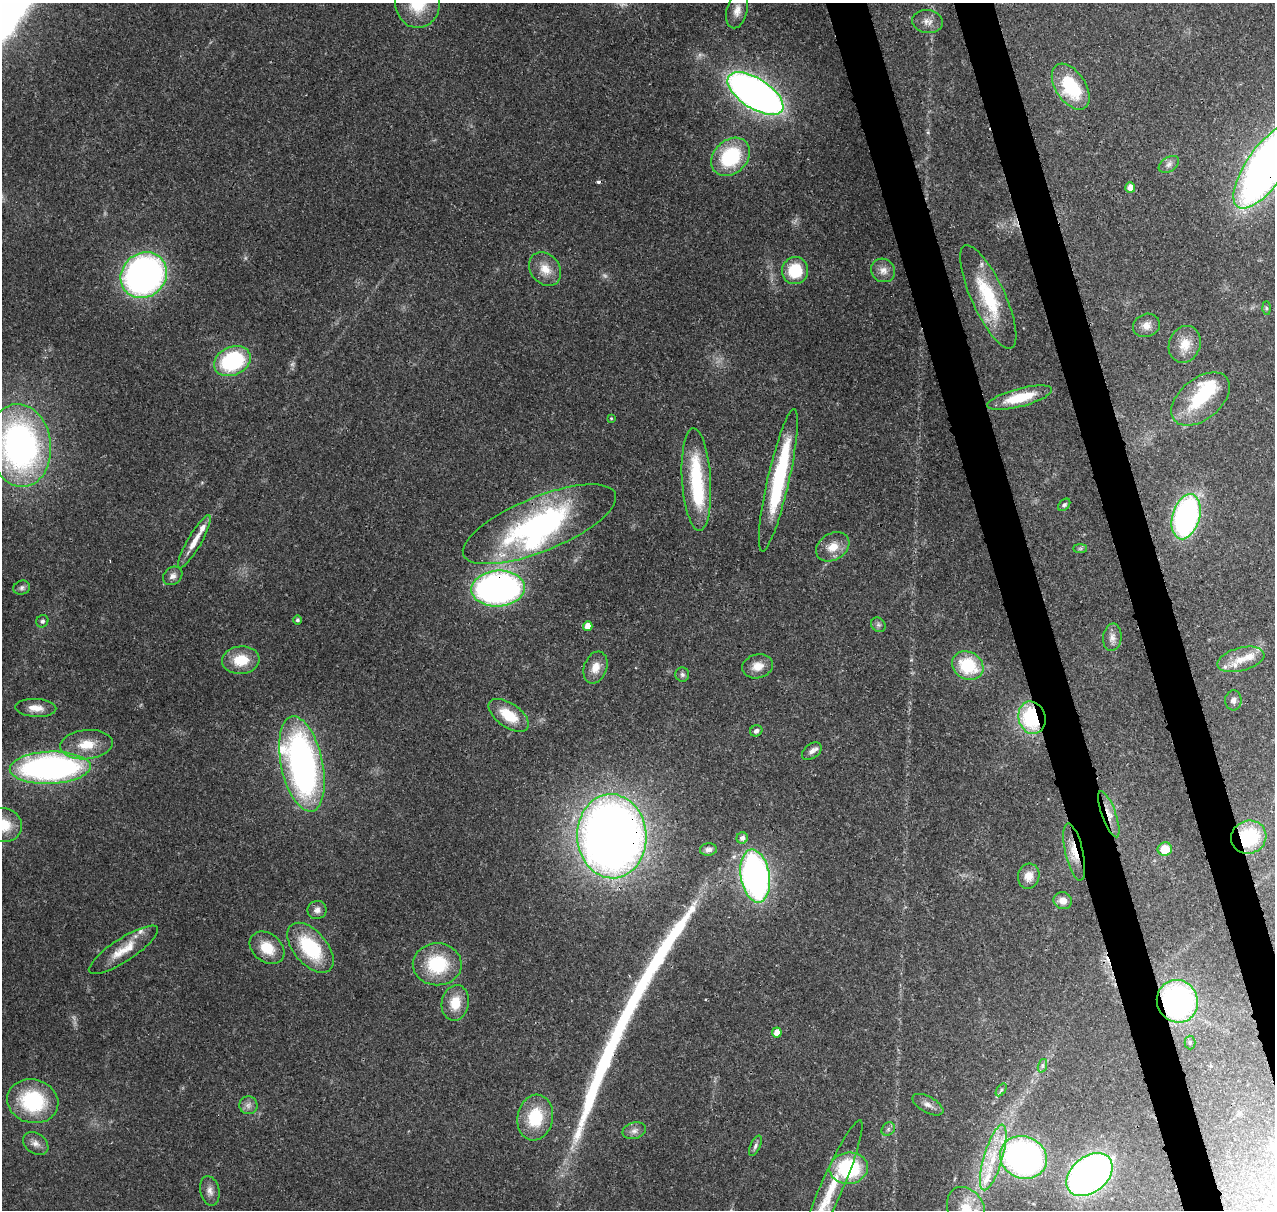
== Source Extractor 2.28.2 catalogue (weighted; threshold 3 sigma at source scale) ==
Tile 6 of 4 x 4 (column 2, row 2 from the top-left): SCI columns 1389-2661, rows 2545-3752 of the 5323 x 5039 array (HDU 1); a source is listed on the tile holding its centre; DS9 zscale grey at full resolution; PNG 1277 x 1212 px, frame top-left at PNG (2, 3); each listed source drawn as its Kron ellipse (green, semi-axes under 4 px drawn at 4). Shown black and unused: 6% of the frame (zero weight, under 3 of 4 exposures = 8% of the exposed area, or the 3 px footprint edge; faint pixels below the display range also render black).
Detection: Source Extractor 2.28.2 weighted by HDU 2 'WHT'; one run over the whole footprint, this tile lists its part. Background 0.0758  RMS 0.0035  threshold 0.0156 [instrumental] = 3 sigma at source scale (4.5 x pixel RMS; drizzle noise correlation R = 1.50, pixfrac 1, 0.0396/0.0396 arcsec/px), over >= 5 px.
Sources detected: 112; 3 too faint to see at this stretch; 10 inside a brighter object's white glare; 2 cosmic-ray / hot-pixel residue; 1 long thin detection or spike segment (spike, bleed or trail) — neither listed nor drawn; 6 inside a brighter listed object's ellipse — not listed separately; the other 90 listed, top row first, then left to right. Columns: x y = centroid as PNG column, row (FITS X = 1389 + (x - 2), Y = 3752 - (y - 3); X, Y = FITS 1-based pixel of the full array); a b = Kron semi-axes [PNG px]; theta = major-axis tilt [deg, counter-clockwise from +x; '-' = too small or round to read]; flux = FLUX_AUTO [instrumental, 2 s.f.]
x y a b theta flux
417 3 24 22 -86 15
737 10 18 10 75 3.4
928 22 15 11 -7 2.8
1071 87 26 15 -56 23
755 94 32 15 -33 240
730 157 21 16 44 26
1169 164 11 7 33 1.6
1266 166 49 19 55 310
1130 187 5 5 - 3.2
545 269 18 14 -52 5.7
883 270 12 11 - 2.8
795 271 13 13 - 13
144 275 24 21 44 140
988 297 56 17 -65 23
1266 308 6 4 -88 0.55
1146 325 14 11 22 3.1
1185 344 19 15 68 6.3
232 361 19 14 24 36
1020 398 33 9 15 13
1201 399 34 20 39 20
611 418 4 4 - 0.37
20 445 41 31 -83 120
696 479 51 14 -86 29
778 480 73 11 77 43
1064 505 7 5 45 0.82
1186 517 23 13 75 87
539 524 82 27 22 81
194 542 30 7 60 5.1
833 547 18 13 32 5.8
1080 549 7 4 0 0.62
173 576 10 8 40 1.8
22 588 8 7 - 1.1
498 589 27 18 4 140
297 620 4 4 - 0.85
42 621 6 6 - 1.1
878 625 8 6 -45 1
588 626 5 4 - 3.5
1112 637 14 9 83 2.5
1241 659 24 11 15 6.8
241 660 19 14 6 9.7
758 666 15 12 15 4.4
968 666 16 13 -29 18
595 667 16 11 70 4.3
682 675 7 7 - 0.97
1233 700 10 8 87 1.6
36 708 20 9 -3 4
509 715 23 12 -35 10
1032 718 16 13 -76 28
756 731 6 5 - 1.3
86 745 26 14 6 8.6
812 751 11 7 37 1.9
302 764 48 21 -78 140
50 768 40 16 2 120
1109 814 24 7 -70 4
4 825 18 17 - 8.8
612 836 42 34 -87 380
1249 837 18 16 23 24
742 838 6 5 - 1.8
1165 849 7 6 - 6.6
708 850 8 6 7 1.4
1074 852 29 9 -77 6.3
755 876 27 14 -81 140
1029 876 12 10 81 3.7
1063 901 9 8 - 2.7
317 910 9 9 - 1.9
267 948 19 14 -38 8.5
310 948 29 16 -49 24
123 950 40 11 33 8.2
437 964 24 21 -1 20
1177 1001 21 20 - 87
455 1003 18 13 80 7.2
777 1033 5 5 - 4
1190 1042 7 5 -89 0.8
1042 1066 7 4 72 0.76
1001 1090 7 4 54 0.6
33 1101 26 22 -15 29
248 1105 9 9 - 1.8
928 1105 17 8 -28 2.2
535 1118 23 17 79 16
888 1129 7 6 - 0.96
634 1131 12 8 16 2
36 1143 14 10 -34 2.5
755 1146 11 5 66 1.1
993 1157 34 9 73 11
1023 1157 24 21 -22 120
849 1168 19 15 4 31
1089 1175 26 18 39 180
830 1190 76 11 67 18
210 1191 15 9 -78 2.5
966 1209 23 18 -61 10
Overlapping masked pixels (flux is a lower limit): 8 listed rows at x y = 1266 166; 498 589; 1032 718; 1109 814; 612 836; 1249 837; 1074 852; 1177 1001
Isophote crosses this tile's border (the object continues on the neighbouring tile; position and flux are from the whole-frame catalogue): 6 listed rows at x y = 417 3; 1266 166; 20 445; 4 825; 830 1190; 966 1209